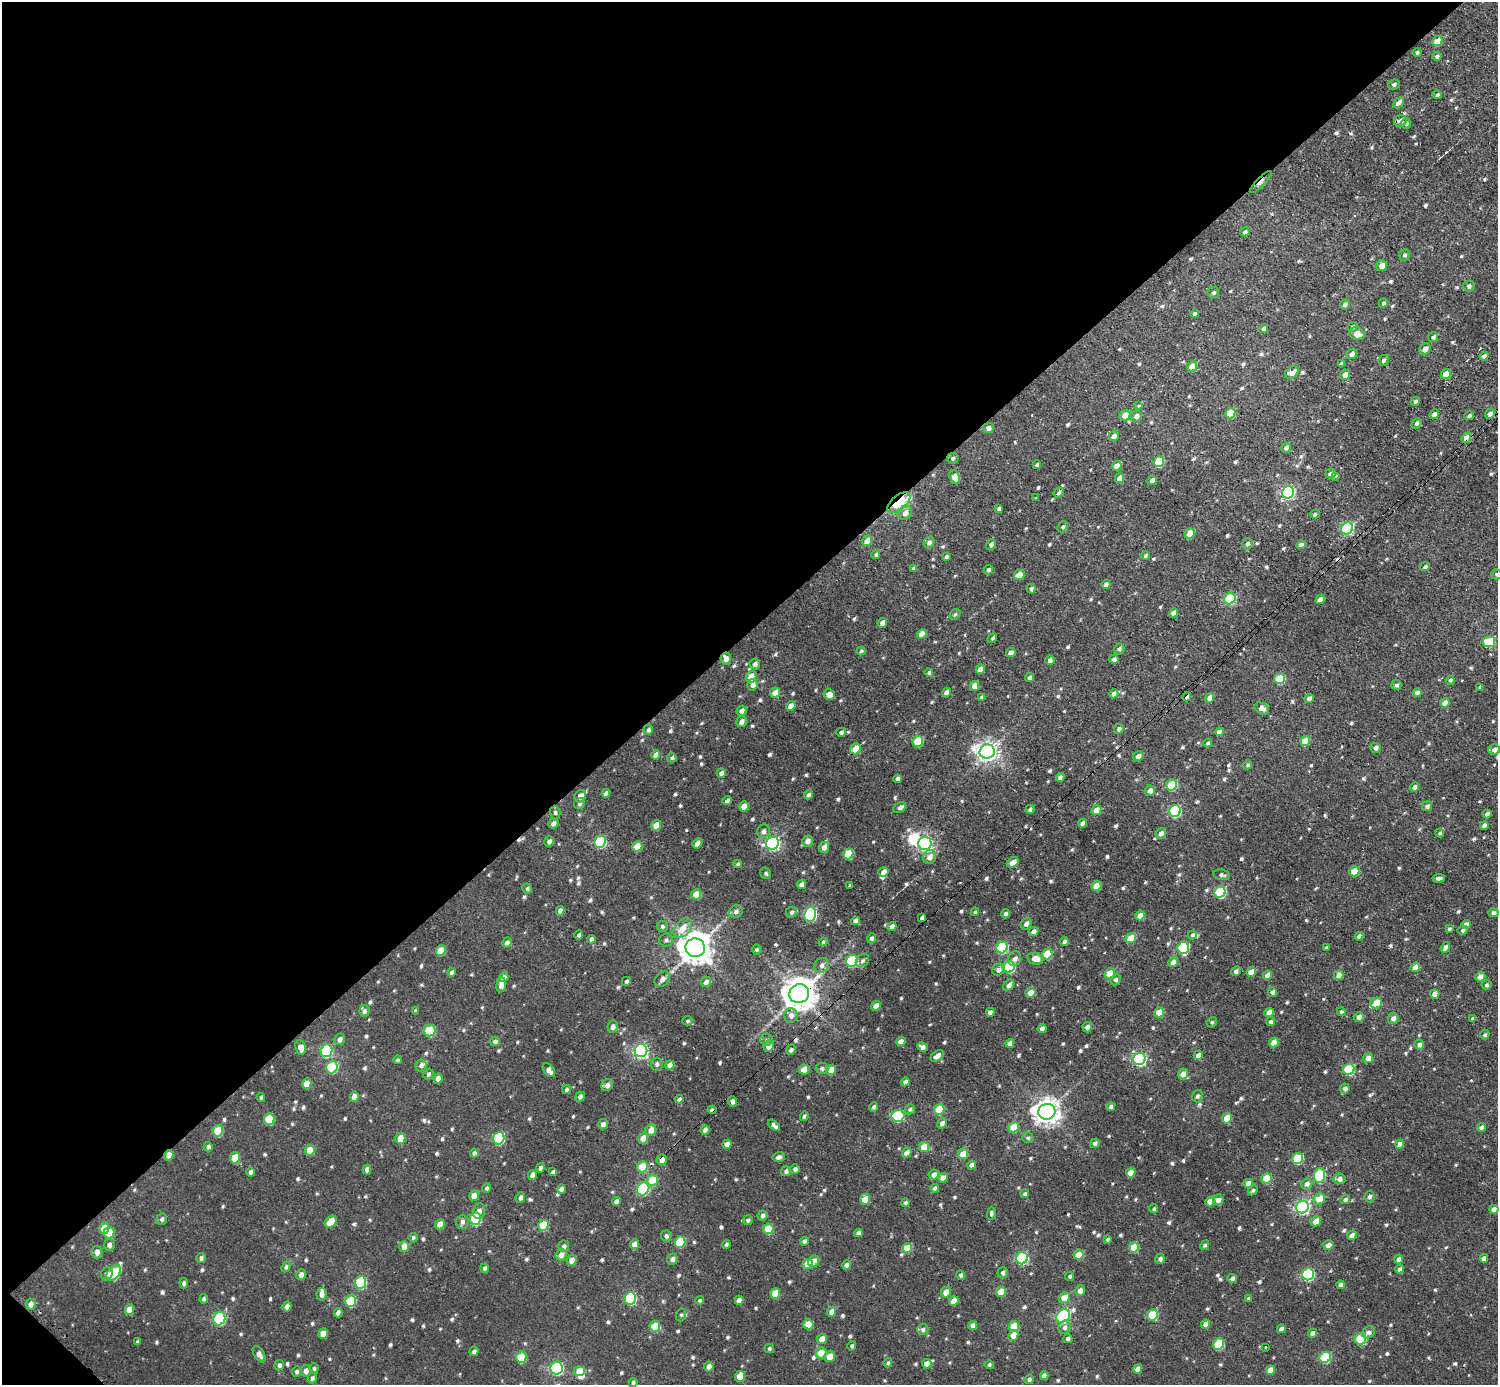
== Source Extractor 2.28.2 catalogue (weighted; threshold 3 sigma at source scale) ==
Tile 5 of 4 x 4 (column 1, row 2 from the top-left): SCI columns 50-1545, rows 2927-4309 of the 6075 x 6074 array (HDU 1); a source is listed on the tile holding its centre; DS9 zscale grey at full resolution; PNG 1500 x 1387 px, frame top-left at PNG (2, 2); each listed source drawn as its Kron ellipse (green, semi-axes under 4 px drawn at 4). Shown black and unused: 46% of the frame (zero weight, under 2 of 3 exposures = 1% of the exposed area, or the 3 px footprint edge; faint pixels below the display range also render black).
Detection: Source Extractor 2.28.2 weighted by HDU 2 'WHT'; one run over the whole footprint, this tile lists its part. Background 0.00967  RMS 0.004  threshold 0.0178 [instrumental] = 3 sigma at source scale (4.5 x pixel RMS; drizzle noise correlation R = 1.50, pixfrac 1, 0.05/0.05 arcsec/px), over >= 5 px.
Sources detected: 815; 2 inside a brighter object's white glare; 5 cosmic-ray / hot-pixel residue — neither listed nor drawn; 8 inside a brighter listed object's ellipse — not listed separately; of the other 800, all 500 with FLUX_AUTO >= 0.727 (the completeness limit of this list) listed and drawn (300 fainter detections not listed), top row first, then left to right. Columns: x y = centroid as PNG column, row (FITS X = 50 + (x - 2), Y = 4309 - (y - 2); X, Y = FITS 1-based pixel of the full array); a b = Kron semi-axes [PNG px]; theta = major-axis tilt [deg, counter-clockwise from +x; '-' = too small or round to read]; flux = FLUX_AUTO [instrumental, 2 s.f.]
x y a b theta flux
1437 41 5 4 - 7.3
1417 52 4 4 - 0.82
1437 56 4 4 - 1.2
1394 84 6 5 - 0.97
1437 95 4 4 - 1.1
1398 103 6 4 46 2.5
1400 121 6 5 - 2.3
1406 124 5 5 - 0.78
1261 182 15 4 46 2.2
1245 232 5 4 - 0.92
1404 255 6 5 - 0.92
1382 265 5 5 - 3.6
1469 286 5 5 - 1.1
1213 293 6 5 - 0.8
1383 303 5 4 - 0.82
1345 304 5 4 - 1.4
1194 314 4 4 - 1.1
1353 327 5 4 - 1.1
1264 329 5 4 - 1.4
1357 334 7 6 - 3.7
1433 337 5 5 - 1.1
1425 349 6 5 - 2.6
1352 354 5 4 - 1.9
1484 356 4 3 - 1.3
1384 360 5 5 - 1
1341 364 4 3 - 1
1192 366 5 4 - 4.5
1292 372 7 5 35 4
1446 374 5 4 - 4.5
1345 375 5 5 - 2.7
1415 401 4 4 - 0.95
1139 406 3 3 - 1.6
1230 413 5 5 - 9
1434 414 5 4 - 1.9
1490 414 5 4 - 1.7
1125 415 6 5 - 3.5
1136 416 6 5 - 2
1469 416 5 4 - 1
1416 423 5 4 - 1.3
988 428 5 5 - 1.9
1114 436 5 4 - 1.8
1466 438 5 4 - 5.2
1286 448 5 4 - 1.4
953 458 6 5 - 1.1
1159 462 5 5 - 15
1037 465 4 4 - 1.2
1117 466 5 4 - 4
1330 474 5 4 - 1.3
1335 476 3 3 - 6
955 477 7 5 -68 4.2
1119 478 5 4 - 3.7
1152 480 5 4 - 2.3
1288 492 6 6 - 60
1059 493 5 4 - 0.84
1035 497 3 3 - 1.1
899 503 14 7 39 19
999 508 4 3 - 0.89
905 513 7 6 - 2.4
1315 514 5 4 - 0.89
1063 527 6 5 - 0.91
1347 528 6 5 - 42
1190 533 5 4 - 8.2
867 541 5 4 - 3.4
929 542 6 5 - 1.6
1247 544 5 5 - 1.2
991 545 6 5 - 1.3
1301 545 5 4 - 2.7
876 554 4 4 - 0.79
946 556 4 4 - 0.89
1145 556 4 3 - 0.74
1425 567 5 4 - 1
913 568 4 3 - 0.87
988 570 5 4 - 0.98
1496 574 5 5 - 0.82
1019 575 5 5 - 4.4
1106 584 4 4 - 1.1
1031 589 5 4 - 1
1230 599 6 5 - 27
1320 599 5 4 - 2.9
1173 613 5 4 - 1.9
955 614 6 4 40 0.76
882 623 5 4 - 2.3
922 634 5 4 - 4.9
992 638 5 4 - 0.76
1489 642 6 5 - 18
1119 649 5 5 - 0.94
861 651 4 4 - 0.87
1011 653 4 4 - 2.5
726 659 6 5 - 2.2
1114 659 4 4 - 1.1
1050 660 5 4 - 1.4
755 664 5 5 - 1.2
980 669 5 4 - 3
929 672 4 4 - 0.76
751 677 6 5 - 5.8
1030 678 4 4 - 1.4
1279 679 5 5 - 15
1450 680 4 4 - 0.75
752 685 6 5 - 2.1
1396 685 5 5 - 0.95
975 686 5 4 - 4.2
1480 687 4 4 - 1.1
947 692 5 4 - 3
775 693 5 5 - 3
1417 693 4 4 - 1.4
1114 694 4 4 - 2.1
829 695 5 5 - 3.2
982 697 4 4 - 1.4
1187 697 4 4 - 1.9
1210 698 5 4 - 3.4
1309 698 5 4 - 2.1
1445 703 5 4 - 3.3
791 706 5 4 - 2.6
1262 708 7 5 -28 2.4
741 711 5 5 - 1.4
741 722 5 5 - 2.1
1119 729 5 4 - 1.3
648 730 5 5 - 1.2
841 732 5 4 - 1.1
1219 732 4 4 - 2.2
918 741 5 5 - 15
1305 741 5 4 - 8
1208 743 4 3 - 0.95
1376 748 5 5 - 1.6
855 749 6 5 - 6.9
1494 749 6 5 - 1.9
987 752 7 7 - 210
656 755 5 4 - 2.7
1138 756 5 4 - 1.7
672 758 5 4 - 0.81
1248 765 4 4 - 0.74
721 773 5 4 - 1.7
1060 777 4 4 - 1.8
898 779 4 4 - 1.9
1172 785 5 5 - 17
1414 787 5 4 - 1.7
1150 791 5 5 - 2
606 793 4 4 - 1.8
808 795 5 4 - 1.1
580 796 6 5 - 2.8
727 801 5 4 - 1.2
579 804 6 5 - 0.96
744 806 5 4 - 4.6
1427 806 5 5 - 1.2
899 808 6 5 - 1.4
1030 809 4 4 - 1
1096 810 5 4 - 3.7
1175 811 6 5 - 39
555 813 7 5 -88 0.87
1487 814 4 4 - 1.9
553 823 5 4 - 1.7
1082 823 4 4 - 1.7
656 825 5 4 - 4.8
1484 825 4 4 - 1.8
763 831 7 6 - 1.4
1161 833 5 5 - 1.9
1440 833 4 4 - 0.77
549 841 5 4 - 1.6
807 841 5 5 - 2.2
600 842 6 5 - 30
697 843 5 4 - 2.2
772 843 7 6 - 80
925 843 7 6 - 110
637 846 5 5 - 7.3
824 847 5 5 - 2.8
848 854 5 5 - 11
929 857 7 6 - 2.5
1013 862 6 4 36 3.4
737 864 4 4 - 0.73
1354 871 5 5 - 6.8
883 872 5 5 - 2.7
766 873 6 5 - 0.82
1221 875 8 5 -11 1.2
1439 878 6 3 4 1.4
801 884 4 4 - 2.4
850 885 3 3 - 2.1
1096 886 5 4 - 7.8
527 889 5 5 - 0.93
1220 892 6 5 - 26
696 894 5 5 - 7.3
560 911 4 4 - 2
736 911 7 6 - 1.4
791 912 6 5 - 0.94
975 912 4 4 - 0.78
1494 913 5 4 - 1.3
810 914 7 6 - 58
1005 914 4 4 - 1.1
1140 916 5 4 - 3.9
922 918 4 3 - 1
856 921 4 4 - 2.1
1026 924 6 5 - 1.6
1466 924 5 4 - 1.5
662 926 6 5 - 0.92
892 927 4 4 - 2.8
683 928 11 7 51 4.6
1449 929 4 3 - 1
1463 930 5 4 - 1
1033 931 5 4 - 1.8
579 935 4 4 - 0.97
1192 935 4 4 - 0.86
1359 936 4 4 - 1.8
871 938 5 4 - 1
1131 938 5 4 - 8.7
591 939 4 4 - 1.2
666 940 7 6 - 1.2
507 942 5 4 - 1.4
823 942 4 4 - 0.75
1064 942 4 4 - 1.3
1326 947 3 3 - 1
1445 947 5 4 - 2.4
695 948 10 9 - 690
1002 948 6 5 - 30
1183 948 6 5 - 32
757 949 5 5 - 0.76
441 951 5 5 - 8.7
1047 954 5 5 - 10
1015 959 7 6 - 1.8
1035 959 8 5 -9 3.8
852 961 6 5 - 33
862 961 7 6 - 1
1173 962 5 4 - 2.5
821 965 8 7 - 1.9
1009 967 6 5 - 29
1415 967 5 4 - 4.3
999 970 7 5 33 1.5
1236 971 5 4 - 1.2
451 972 4 4 - 0.95
1251 972 5 4 - 3.7
1110 973 5 4 - 9.4
1268 975 5 4 - 3.4
1339 975 5 4 - 3.2
504 977 5 4 - 1.9
1480 977 5 5 - 2.6
662 979 9 6 42 1.8
1116 980 5 5 - 1.1
626 981 4 4 - 1
706 982 5 5 - 1.6
501 985 7 5 81 2.4
1009 985 6 4 46 1.8
1486 985 5 4 - 0.83
1272 992 4 4 - 1.6
1030 993 5 4 - 4.8
799 994 10 9 - 760
1435 994 5 4 - 3.3
1376 1003 6 5 - 6.6
876 1006 5 4 - 4.4
364 1011 5 5 - 1.1
416 1011 4 4 - 0.82
990 1012 4 4 - 1.7
1159 1012 5 4 - 6.8
1269 1012 5 4 - 3.4
1341 1012 4 4 - 0.74
791 1015 7 6 - 2.1
1359 1017 5 4 - 2
1393 1018 5 5 - 1.8
1473 1018 4 3 - 0.77
687 1021 5 4 - 0.76
1212 1022 5 5 - 0.74
1270 1022 4 4 - 0.97
613 1027 6 5 - 1.8
1087 1027 5 4 - 1.8
1042 1029 4 4 - 1.7
430 1030 6 5 - 17
1485 1035 5 4 - 0.8
340 1039 6 5 - 1.6
767 1040 6 6 - 0.88
495 1041 5 4 - 1.4
901 1041 5 4 - 3
1274 1042 5 4 - 4.8
1010 1043 4 4 - 2.6
1419 1045 5 5 - 1.5
769 1046 6 5 - 3.2
301 1047 7 5 -79 3.6
922 1047 5 4 - 1.7
791 1050 5 4 - 1.4
326 1051 6 6 - 33
641 1051 6 6 - 86
1198 1055 5 4 - 2.6
937 1056 7 5 37 2.3
1368 1058 5 4 - 3.8
1139 1059 6 6 - 60
397 1060 4 4 - 0.73
657 1064 6 6 - 1.2
421 1065 6 5 - 1.2
670 1065 5 4 - 3.3
332 1067 6 5 - 26
822 1068 6 6 - 1.2
804 1069 5 4 - 6
1349 1069 6 5 - 24
549 1070 8 5 -52 2.5
831 1070 5 5 - 5.1
428 1074 5 5 - 0.88
1183 1074 5 5 - 2.9
438 1078 5 4 - 2.2
905 1082 4 4 - 1.5
307 1084 5 4 - 5.2
607 1085 6 5 - 1.7
566 1089 4 4 - 1
1345 1089 5 4 - 1.6
1197 1096 6 5 - 0.98
261 1097 4 3 - 0.73
354 1097 5 4 - 4
580 1097 5 4 - 1.6
679 1099 4 4 - 1.1
732 1101 5 4 - 1.5
874 1107 5 4 - 0.95
1111 1107 4 4 - 2
910 1109 5 5 - 0.81
939 1109 5 5 - 11
712 1110 4 3 - 1.4
1047 1112 8 8 - 380
804 1116 5 4 - 0.86
898 1116 6 6 - 31
1227 1118 5 4 - 6.5
269 1119 6 5 - 14
942 1123 5 4 - 1.7
603 1124 5 5 - 1.6
774 1125 7 3 -41 1.4
1014 1127 5 5 - 8.8
1481 1127 4 4 - 1.3
651 1130 6 5 - 3.3
705 1130 5 4 - 2.1
218 1131 6 5 - 13
400 1138 5 5 - 5.4
499 1138 6 5 - 34
643 1138 5 5 - 5.2
1028 1138 6 5 - 0.77
1095 1143 5 4 - 1.4
727 1144 5 4 - 1.7
1400 1144 4 4 - 3.7
208 1147 5 4 - 1.1
924 1147 5 5 - 6.1
310 1150 5 5 - 7.1
474 1153 4 4 - 1.5
907 1153 5 4 - 2.7
963 1154 5 5 - 5.7
169 1155 5 4 - 3
779 1157 6 4 13 1.5
235 1158 6 5 - 8.4
662 1159 5 5 - 2.4
1298 1159 6 5 - 19
971 1165 4 4 - 1.6
642 1167 5 5 - 11
540 1168 4 4 - 1.4
367 1169 5 4 - 1.7
795 1169 4 4 - 1.2
786 1171 5 5 - 1.1
251 1172 4 4 - 1.5
553 1172 4 3 - 1.1
1131 1173 5 4 - 4.7
532 1175 5 4 - 1.8
934 1175 5 5 - 2.6
1320 1175 7 5 79 28
943 1178 5 4 - 2.4
1266 1178 5 5 - 10
1339 1179 6 5 - 2
653 1180 6 5 - 11
1248 1183 5 4 - 3.2
1307 1184 5 5 - 1.5
487 1188 5 4 - 0.91
934 1188 4 4 - 0.89
561 1189 5 4 - 1.7
643 1189 7 6 - 31
1253 1190 5 4 - 0.91
1025 1194 4 4 - 0.87
474 1196 5 4 - 3.3
1369 1197 5 5 - 1.2
520 1198 5 4 - 1.5
865 1199 5 5 - 5.8
1319 1199 6 5 - 6.5
1345 1199 5 4 - 1.1
1218 1200 5 5 - 2.5
616 1201 4 4 - 1.6
1210 1202 5 4 - 3.7
906 1203 4 4 - 0.87
1303 1207 6 6 - 78
1154 1209 5 4 - 0.76
1494 1209 5 4 - 3.4
479 1211 8 6 79 1.7
991 1213 7 4 88 0.97
763 1215 5 5 - 1.3
162 1219 6 5 - 1
475 1219 6 5 - 28
748 1220 5 4 - 0.96
1316 1221 5 5 - 4.4
331 1222 7 5 44 7.3
462 1222 7 6 - 1.4
440 1224 5 4 - 4
543 1225 5 5 - 14
104 1228 5 5 - 6.7
768 1229 5 5 - 11
109 1233 6 5 - 6.6
858 1233 4 4 - 1.8
1352 1235 5 4 - 1.8
666 1236 5 5 - 1.1
413 1238 5 4 - 0.73
1107 1239 4 3 - 0.86
804 1241 4 4 - 1.4
680 1242 6 5 - 15
634 1244 5 4 - 3.3
726 1244 4 4 - 0.8
109 1245 6 5 - 1.6
1205 1245 5 4 - 0.83
1328 1245 5 4 - 3
564 1246 6 5 - 1.1
404 1247 5 5 - 4.4
1134 1247 5 5 - 12
907 1248 5 4 - 6.6
97 1252 6 5 - 2
561 1255 6 5 - 2.5
1079 1255 5 4 - 6.5
201 1258 5 4 - 1.1
1022 1258 6 5 - 43
1484 1258 4 4 - 2
672 1259 5 5 - 1.5
1160 1259 5 5 - 1.2
1399 1259 4 4 - 1.5
572 1260 5 5 - 2.9
814 1261 6 5 - 5
807 1264 5 5 - 5.8
847 1265 4 4 - 1.8
286 1267 5 4 - 0.74
484 1268 5 4 - 1
1400 1269 4 4 - 1.7
114 1273 9 6 51 21
1003 1273 5 5 - 1.2
107 1274 6 5 - 1.2
1308 1274 6 6 - 40
301 1275 5 5 - 2
961 1275 5 4 - 0.99
1070 1276 4 4 - 0.86
1232 1279 5 4 - 1.2
361 1282 6 5 - 27
184 1283 5 4 - 0.95
1340 1285 4 4 - 1.8
1080 1291 5 5 - 2.2
946 1292 5 5 - 3.6
1001 1292 5 4 - 6.1
775 1293 5 5 - 7.4
321 1294 6 5 - 2
630 1298 6 6 - 33
1064 1298 6 5 - 5.5
1249 1298 4 4 - 0.8
204 1299 5 4 - 0.89
700 1300 4 4 - 0.74
739 1300 4 4 - 2.1
350 1301 6 5 - 19
954 1301 5 4 - 4.2
31 1304 5 5 - 2.3
287 1306 5 4 - 1.8
129 1310 5 4 - 4.9
832 1312 5 4 - 3.1
338 1313 4 4 - 1.5
681 1315 6 5 - 0.82
1153 1315 5 5 - 15
1063 1316 7 6 - 47
219 1318 7 6 - 34
808 1324 5 5 - 5.7
1206 1324 4 4 - 3
973 1325 4 4 - 2.2
655 1326 5 5 - 9.1
1014 1326 5 5 - 9.9
1064 1327 7 6 - 1.5
923 1329 6 5 - 1.1
1281 1329 4 4 - 1.7
1368 1332 7 5 36 1.3
1312 1333 4 4 - 1.8
323 1334 5 5 - 5.2
1013 1335 5 5 - 4.4
822 1339 5 5 - 4.2
1068 1339 4 4 - 1.3
1361 1339 6 5 - 24
138 1342 4 3 - 0.9
1218 1344 6 5 - 17
852 1346 5 4 - 0.81
1266 1347 3 2 - 0.88
769 1348 5 4 - 0.84
474 1351 5 4 - 1.2
821 1353 6 5 - 5.5
259 1354 9 5 -58 1.8
521 1357 6 5 - 14
830 1357 5 5 - 4.3
1325 1357 6 5 - 21
888 1363 4 4 - 0.73
927 1364 5 4 - 2.5
279 1365 5 5 - 1.2
989 1365 4 4 - 0.75
709 1367 5 4 - 2.1
314 1368 5 4 - 0.76
556 1368 6 6 - 56
1138 1369 5 4 - 3
1270 1370 5 4 - 3.7
306 1371 6 5 - 2.3
579 1371 5 4 - 6.4
297 1372 5 4 - 1
740 1376 5 5 - 6.6
1044 1376 4 4 - 2.3
312 1378 5 4 - 1.1
1029 1379 5 4 - 1.2
633 1382 4 4 - 0.95
Overlapping masked pixels (flux is a lower limit): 9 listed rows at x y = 1261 182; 1466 438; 899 503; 726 659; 1187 697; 799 994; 712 1110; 169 1155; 662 1159
Isophote crosses this tile's border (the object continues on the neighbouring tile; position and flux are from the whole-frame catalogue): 3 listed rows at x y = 1496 574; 1494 749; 312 1378